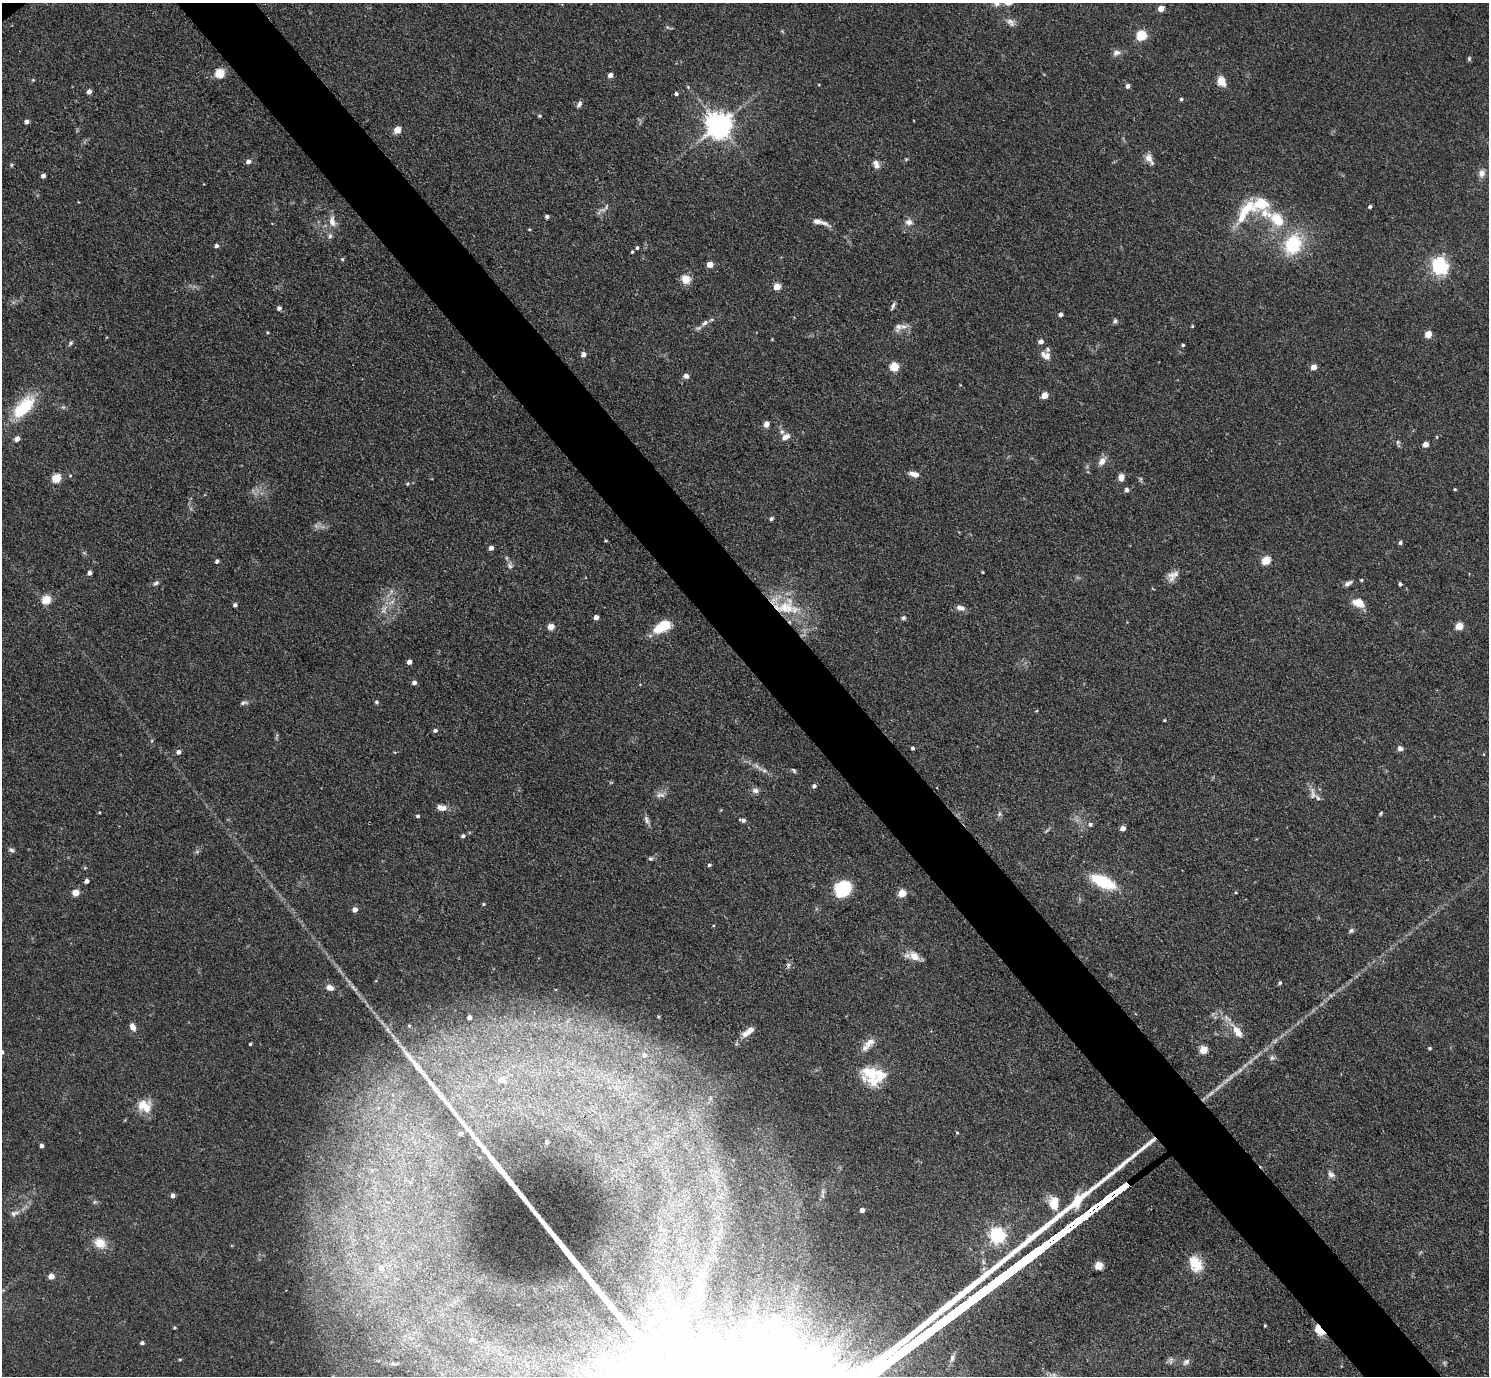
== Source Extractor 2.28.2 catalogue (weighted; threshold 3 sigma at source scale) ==
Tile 6 of 4 x 4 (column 2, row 2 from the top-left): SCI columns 1490-2976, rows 3045-4418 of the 5953 x 5949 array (HDU 1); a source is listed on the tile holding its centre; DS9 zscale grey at full resolution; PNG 1491 x 1378 px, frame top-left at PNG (2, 3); no overlay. Shown black and unused: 5% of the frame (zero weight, under 3 of 4 exposures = <1% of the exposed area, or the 3 px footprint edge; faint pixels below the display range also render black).
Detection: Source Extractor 2.28.2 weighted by HDU 2 'WHT'; one run over the whole footprint, this tile lists its part. Background 0.0829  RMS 0.0055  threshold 0.0246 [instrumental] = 3 sigma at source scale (4.5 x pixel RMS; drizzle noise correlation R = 1.50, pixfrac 1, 0.05/0.05 arcsec/px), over >= 5 px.
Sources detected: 205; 4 too faint to see at this stretch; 1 inside a brighter object's white glare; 1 cosmic-ray / hot-pixel residue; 1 long thin detection or spike segment (spike, bleed or trail) — not listed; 12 inside a brighter listed object's ellipse — not listed separately; the other 186 listed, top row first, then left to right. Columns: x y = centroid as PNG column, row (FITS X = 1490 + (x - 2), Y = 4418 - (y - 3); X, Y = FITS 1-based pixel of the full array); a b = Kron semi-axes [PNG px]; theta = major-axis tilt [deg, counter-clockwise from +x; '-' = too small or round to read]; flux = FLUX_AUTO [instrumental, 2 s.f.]
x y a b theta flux
997 4 9 8 - 2.4
1161 8 5 4 - 7.2
1011 22 13 8 -44 3
1141 35 5 5 - 38
1116 53 10 7 15 2.5
1469 59 6 5 - 0.85
220 73 5 5 - 29
610 75 4 4 - 3.4
33 80 5 4 - 0.54
1221 81 8 7 - 8.9
1128 86 4 4 - 2.3
89 92 4 4 - 2.8
676 94 4 4 - 1.4
1181 99 4 4 - 1
579 104 8 5 58 1.8
540 116 4 3 - 0.67
27 122 4 4 - 2
719 125 8 8 - 620
397 130 5 4 - 13
906 159 4 4 - 0.56
1149 159 16 8 -57 3.8
248 162 5 4 - 2.7
876 164 12 8 -63 2.9
11 165 6 4 72 0.68
1482 173 10 8 79 3.1
43 176 4 4 - 2.3
1261 203 30 18 21 19
1370 206 4 3 - 1.2
606 207 9 4 61 1.2
547 216 5 4 - 1.2
1278 220 20 14 -45 16
332 221 14 8 -78 4.6
819 222 21 5 -16 4.7
909 222 11 8 -7 3
330 236 7 6 - 1.4
1293 244 22 17 66 31
216 246 4 4 - 1.6
637 248 4 4 - 1
632 252 4 3 - 0.65
342 259 5 4 - 0.65
710 264 5 4 - 6.7
1439 266 6 6 - 170
686 279 8 7 - 7.9
777 286 5 5 - 10
893 305 10 4 66 1.4
279 308 6 6 - 1.4
1061 314 4 4 - 2.3
1115 321 7 5 88 1.1
705 323 11 6 42 2.5
904 326 11 7 -11 2.9
1192 326 4 3 - 0.62
267 332 4 4 - 0.75
1428 334 5 4 - 12
772 339 4 3 - 0.39
1041 341 5 5 - 2.7
70 343 8 4 53 1.1
1183 345 4 3 - 0.85
583 354 5 5 - 2.8
1047 355 13 9 76 3.1
894 367 5 5 - 24
1314 367 5 5 - 4.8
686 376 6 6 - 2.1
1044 395 5 4 - 8.7
23 407 27 13 47 29
766 424 9 7 70 2.2
785 437 10 7 24 3.1
17 439 5 4 - 4
1398 442 6 5 - 0.98
1426 444 4 4 - 5.8
1102 461 12 8 55 3.7
914 474 12 6 -16 3.5
1121 477 8 6 88 3
56 478 5 5 - 23
408 484 6 4 22 0.8
1455 489 4 3 - 0.54
1127 490 5 5 - 1.7
771 519 5 5 - 1.1
606 540 3 3 - 0.56
1400 543 5 5 - 0.94
491 548 4 4 - 2.8
507 558 6 4 -71 0.88
1266 560 5 5 - 21
217 561 4 4 - 1.6
510 566 8 6 -49 1.7
983 572 3 2 - 0.51
89 573 4 4 - 2.3
1173 575 19 9 19 4.2
1361 580 4 3 - 0.66
156 583 9 5 39 1.5
1348 583 10 5 28 1.9
1400 584 4 3 - 1.1
46 600 6 5 - 18
392 601 7 4 20 1.5
1358 603 13 9 -20 7.8
235 605 4 4 - 1.6
787 607 39 22 -5 27
961 608 11 7 -9 3.1
596 617 4 4 - 3.5
903 618 5 5 - 1.1
665 625 12 8 -6 11
1459 626 5 4 - 15
551 627 7 6 - 3.8
409 662 4 4 - 3.1
414 682 5 4 - 2
376 702 4 4 - 1.2
244 703 10 5 6 1.4
1165 720 4 3 - 0.55
435 730 5 4 - 1.6
913 748 3 3 - 1.4
1400 748 4 4 - 3.6
178 752 5 5 - 2
758 767 21 4 -39 3.3
794 770 7 4 -53 0.89
814 786 4 4 - 1.8
755 790 9 7 -14 2.2
1313 794 15 8 -78 3.3
660 795 15 6 -2 2.4
442 808 12 7 -10 3.9
1381 813 5 4 - 0.74
999 814 6 5 - 1.1
418 816 4 3 - 1.1
647 820 13 6 -69 2.1
743 820 6 5 - 1.5
1090 824 5 5 - 1.3
1123 828 4 4 - 4.3
463 836 5 4 - 1.3
12 850 8 6 -21 1.4
650 859 6 5 - 1
709 865 4 4 - 1.1
87 881 4 4 - 2.5
1103 882 24 10 -25 30
843 889 15 13 49 25
75 892 6 6 - 4.9
902 893 5 4 - 17
1236 893 4 3 - 0.48
484 904 4 4 - 0.64
355 910 5 4 - 3.5
1351 931 6 6 - 1.2
914 956 16 10 -35 6.1
1280 983 4 4 - 1
330 988 10 7 -19 3.2
658 1017 5 3 - 0.53
469 1018 4 4 - 2.5
409 1026 4 4 - 0.83
133 1027 9 6 -66 3.4
387 1030 10 5 -52 2
1237 1031 21 9 -54 7.6
748 1032 19 7 36 5.4
397 1041 11 5 -45 2.2
869 1043 17 10 35 4.9
250 1044 3 3 - 0.74
1430 1048 4 4 - 0.87
1203 1050 5 5 - 17
644 1055 7 7 - 2.9
1272 1058 7 7 - 1.5
872 1074 31 18 50 15
501 1080 12 8 -18 3.5
142 1104 21 13 37 7.3
957 1133 4 3 - 0.57
461 1134 5 4 - 1.2
547 1142 4 4 - 0.68
42 1146 4 4 - 1.8
372 1171 6 4 19 0.78
1331 1174 10 7 -35 2.1
173 1196 4 4 - 2.4
1054 1203 17 12 -88 9.6
862 1210 4 4 - 3.6
14 1213 13 7 16 2.7
997 1235 6 6 - 180
680 1240 6 5 - 1.1
100 1243 13 10 -33 8.5
1195 1264 20 14 -62 11
1099 1266 5 5 - 18
381 1267 6 6 - 2.6
51 1276 4 4 - 6.9
770 1322 13 7 -17 3.7
1265 1326 3 2 - 0.65
174 1328 3 3 - 0.64
1319 1330 12 7 -52 8.7
472 1340 6 6 - 2.2
142 1343 4 4 - 1.5
952 1358 10 5 78 1.8
180 1359 4 3 - 0.55
1171 1360 11 6 86 1.7
1186 1362 10 8 40 2.2
393 1364 8 4 -9 1.2
Overlapping masked pixels (flux is a lower limit): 2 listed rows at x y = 787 607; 1319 1330
Isophote crosses this tile's border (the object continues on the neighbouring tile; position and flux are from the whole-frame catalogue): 1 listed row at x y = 997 4